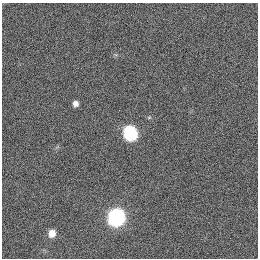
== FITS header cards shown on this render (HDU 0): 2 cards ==
NAXIS1  =                  256
NAXIS2  =                  256

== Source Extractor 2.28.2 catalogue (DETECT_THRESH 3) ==
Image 256 x 256 px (HDU 0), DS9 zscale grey, 1 PNG px = 1 image px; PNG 260 x 260 px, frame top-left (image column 1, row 256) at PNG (2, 3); no overlay
Background 1120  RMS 5.1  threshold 15.3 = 3 sigma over >= 5 px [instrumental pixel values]
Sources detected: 4; all 4 listed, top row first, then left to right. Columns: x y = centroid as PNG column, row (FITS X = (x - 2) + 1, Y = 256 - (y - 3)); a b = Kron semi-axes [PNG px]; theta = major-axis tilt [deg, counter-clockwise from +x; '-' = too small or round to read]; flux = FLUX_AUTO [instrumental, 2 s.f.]
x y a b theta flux
75 104 6 6 - 1900
130 133 15 14 - 14000
116 217 9 8 - 100000
52 233 6 6 - 3800